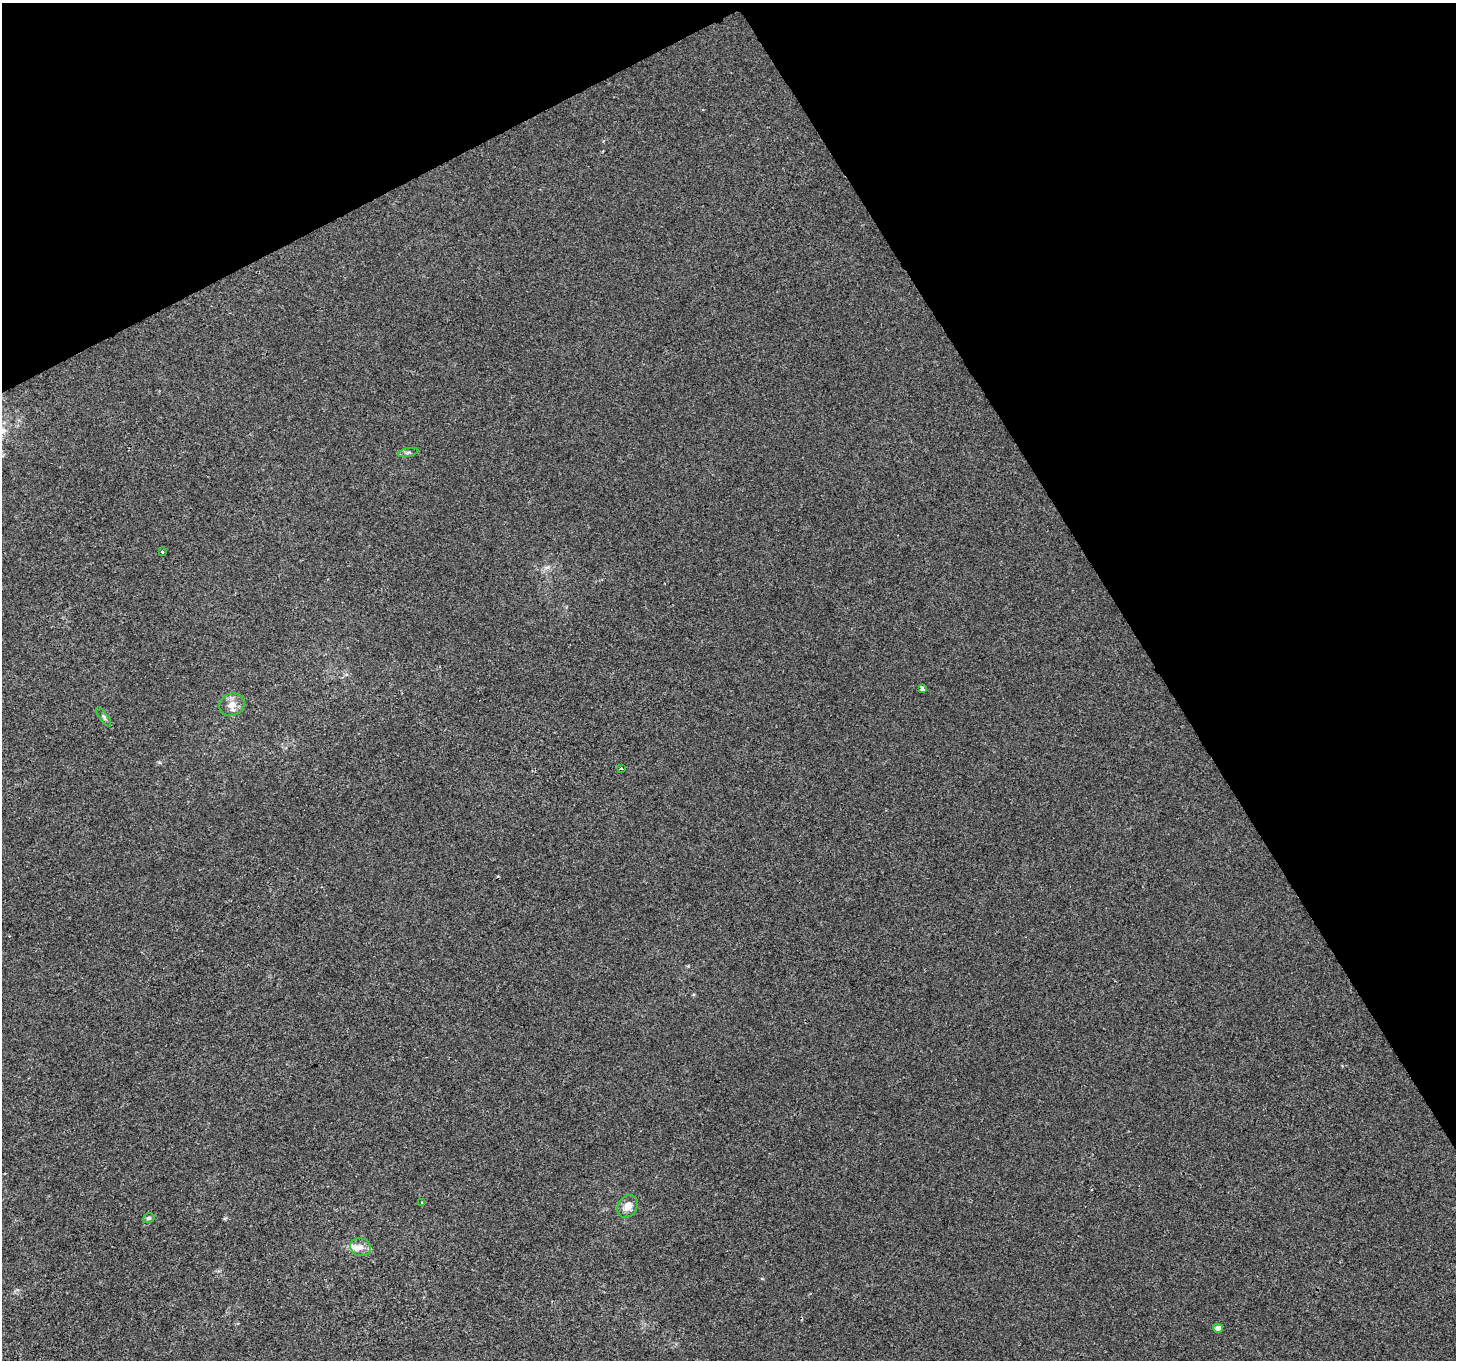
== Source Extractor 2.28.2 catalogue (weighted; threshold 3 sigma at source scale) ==
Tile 3 of 4 x 4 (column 3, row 1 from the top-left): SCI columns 2907-4360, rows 4184-5541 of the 5816 x 5708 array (HDU 1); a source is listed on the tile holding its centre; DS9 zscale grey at full resolution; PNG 1458 x 1362 px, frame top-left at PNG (2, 3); each listed source drawn as its Kron ellipse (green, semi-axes under 4 px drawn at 4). Shown black and unused: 28% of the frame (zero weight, under 2 of 3 exposures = <1% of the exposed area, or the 3 px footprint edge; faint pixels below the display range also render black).
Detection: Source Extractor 2.28.2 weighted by HDU 2 'WHT'; one run over the whole footprint, this tile lists its part. Background 6.12e-05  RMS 0.0045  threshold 0.0204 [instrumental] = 3 sigma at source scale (4.5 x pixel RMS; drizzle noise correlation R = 1.50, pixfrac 1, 0.0396/0.0396 arcsec/px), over >= 5 px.
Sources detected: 13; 2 inside a brighter listed object's ellipse — not listed separately; the other 11 listed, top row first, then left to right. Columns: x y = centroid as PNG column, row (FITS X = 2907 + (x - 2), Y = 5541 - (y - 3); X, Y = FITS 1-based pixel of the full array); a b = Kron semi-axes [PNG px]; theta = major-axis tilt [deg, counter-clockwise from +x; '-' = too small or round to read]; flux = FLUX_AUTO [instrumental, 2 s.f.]
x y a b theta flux
408 452 10 4 12 1.1
162 552 4 3 - 0.73
922 688 4 3 - 2.5
232 705 13 11 23 4.5
104 717 11 4 -55 1.1
621 768 3 2 - 0.58
422 1202 3 2 - 0.4
628 1206 12 9 57 4.3
149 1218 6 4 17 0.78
360 1247 10 9 - 2.8
1218 1328 5 4 - 2.1